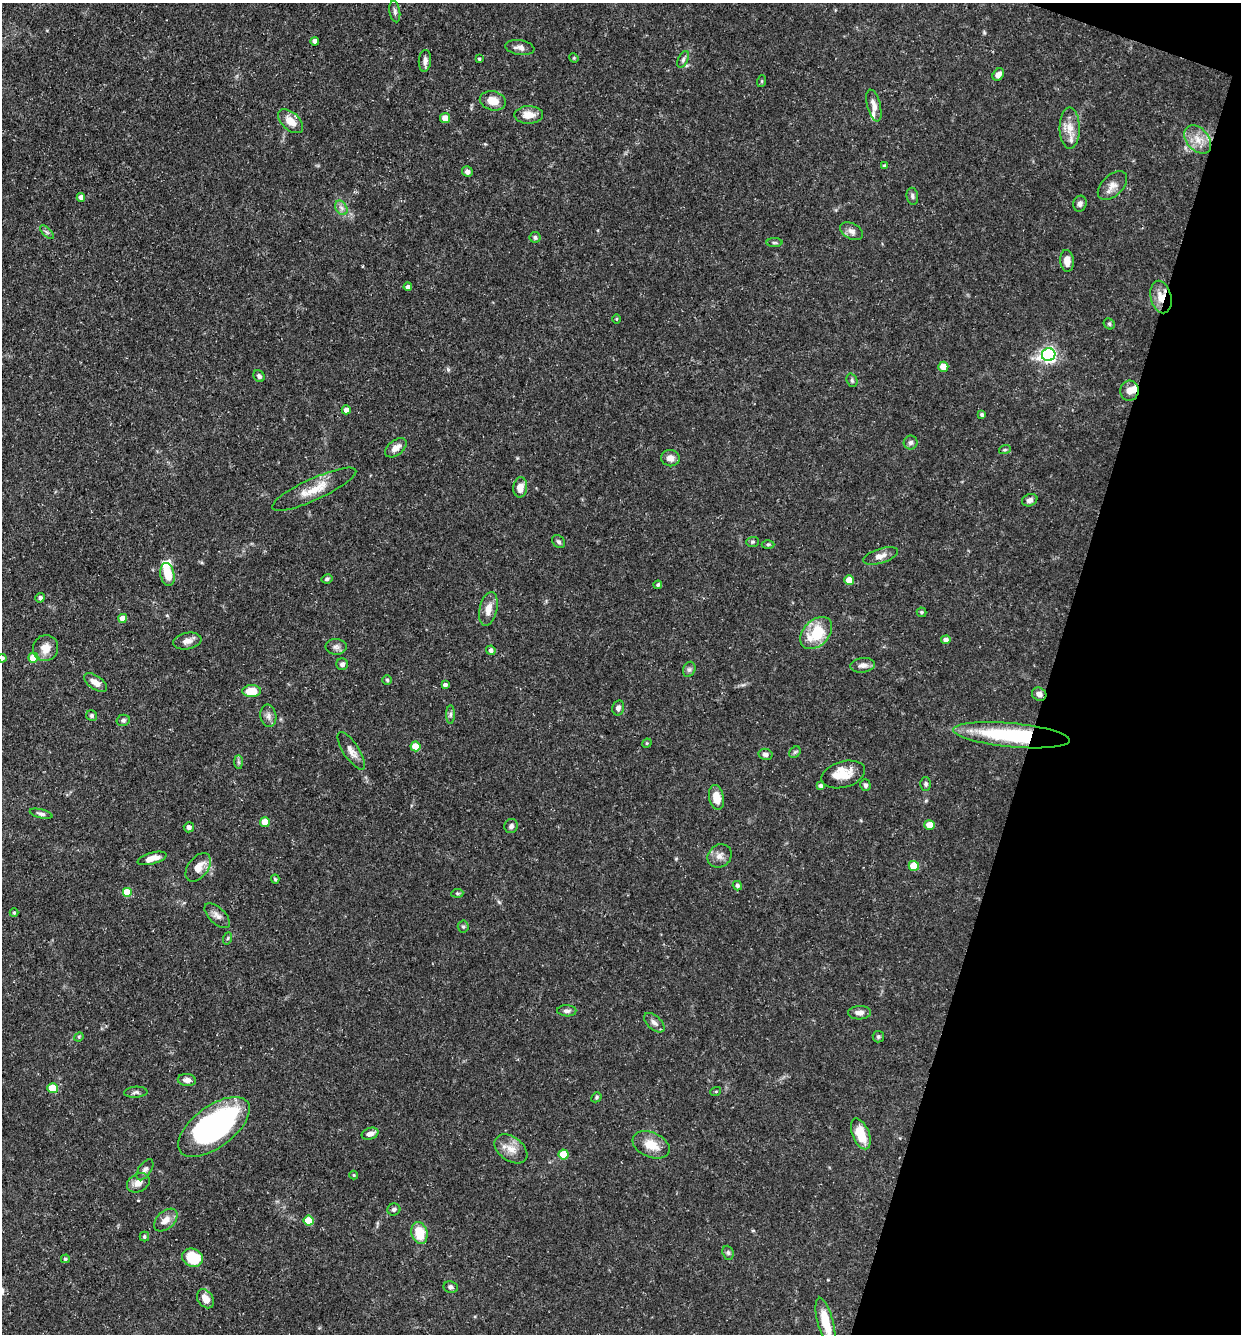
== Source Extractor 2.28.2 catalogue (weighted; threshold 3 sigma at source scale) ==
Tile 8 of 4 x 4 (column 4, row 2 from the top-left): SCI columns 3974-5212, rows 2663-3994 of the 5340 x 5325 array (HDU 1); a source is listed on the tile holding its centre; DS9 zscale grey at full resolution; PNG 1243 x 1336 px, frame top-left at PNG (2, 3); each listed source drawn as its Kron ellipse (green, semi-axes under 4 px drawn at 4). Shown black and unused: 16% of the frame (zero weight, under 3 of 5 exposures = <1% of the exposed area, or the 3 px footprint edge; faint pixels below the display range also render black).
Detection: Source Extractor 2.28.2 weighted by HDU 2 'WHT'; one run over the whole footprint, this tile lists its part. Background 0.0954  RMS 0.0044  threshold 0.0199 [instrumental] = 3 sigma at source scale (4.5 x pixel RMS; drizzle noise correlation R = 1.50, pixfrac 1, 0.05/0.05 arcsec/px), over >= 5 px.
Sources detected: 144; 6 inside a brighter listed object's ellipse — not listed separately; the other 138 listed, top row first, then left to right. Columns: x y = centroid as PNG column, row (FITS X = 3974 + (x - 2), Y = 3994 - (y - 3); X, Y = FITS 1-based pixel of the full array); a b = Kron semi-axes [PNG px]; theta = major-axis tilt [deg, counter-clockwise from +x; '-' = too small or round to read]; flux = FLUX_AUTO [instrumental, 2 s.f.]
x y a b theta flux
395 11 11 5 -81 1.2
315 41 4 4 - 1.7
520 48 15 7 -8 2.4
574 58 5 4 - 0.45
479 59 3 3 - 0.53
683 59 9 5 66 1.2
425 61 11 6 84 2
998 74 7 5 49 2.6
762 81 6 4 72 0.51
493 101 13 9 -14 5.6
874 106 16 6 -76 3
529 115 14 9 2 5
445 118 5 5 - 5
290 121 15 8 -42 6.2
1070 128 20 10 -89 5.6
1198 139 16 11 -50 6.2
884 166 4 3 - 0.6
467 172 5 5 - 1.4
1112 185 18 10 44 3.9
912 196 8 5 -81 1.1
81 197 4 4 - 2.2
1080 204 8 6 73 1.5
341 208 8 5 -59 1.6
852 231 12 7 -28 2.3
47 232 9 3 -45 0.84
535 237 5 5 - 0.99
774 242 8 4 -1 0.7
1067 261 11 7 -85 3.8
408 287 4 4 - 1.3
1161 297 16 10 -76 6.5
617 319 5 3 - 0.44
1109 324 6 5 - 0.7
1049 355 7 6 - 130
943 367 5 5 - 8.2
259 376 6 5 - 1
852 380 7 5 -69 0.83
1129 391 10 9 - 3.9
346 410 4 4 - 2
982 415 4 4 - 0.8
911 443 7 7 - 1.5
396 448 12 7 38 3.3
1005 449 6 4 20 0.61
670 458 9 8 - 2.9
520 487 10 7 85 4.6
314 489 46 10 25 10
1030 500 8 6 23 1.8
559 542 7 5 -45 1
752 542 6 5 - 0.79
768 544 6 4 0 0.68
881 556 18 7 17 3.5
167 575 12 7 -77 8.8
327 579 5 4 - 0.91
849 580 5 5 - 6.5
658 585 4 4 - 0.86
40 598 5 5 - 1
488 609 17 8 78 4.7
922 612 5 4 - 0.73
123 618 4 4 - 4.9
816 633 19 12 46 17
946 640 4 4 - 2.3
187 641 14 8 10 2.7
336 647 10 8 -5 1.8
45 648 13 12 - 5.1
491 650 5 4 - 1.4
2 658 4 4 - 1.1
33 658 5 5 - 8.7
342 664 6 6 - 1.5
863 665 12 7 7 2.5
689 669 8 6 69 1.1
387 680 5 4 - 0.67
95 683 13 7 -34 3.5
445 685 4 4 - 1.3
252 691 9 6 2 8.2
1039 694 7 6 - 2.4
618 708 7 6 - 1.5
450 714 9 4 89 0.98
92 716 6 5 - 0.8
268 716 11 8 -80 2.2
123 720 7 5 14 1.1
1011 735 58 12 -5 48
647 743 5 4 - 0.45
415 746 5 5 - 8.7
351 751 22 8 -56 3.6
795 752 6 5 - 0.69
765 754 7 5 -13 1.6
239 762 7 4 -89 0.77
843 774 22 13 16 7.4
926 784 6 5 - 1
865 785 6 5 - 1.3
820 786 4 4 - 1.3
716 797 12 7 -79 6.1
41 814 11 4 -14 1.3
265 822 5 4 - 7.3
929 825 5 5 - 5.6
511 826 7 6 - 1.4
189 827 5 5 - 1.5
720 856 12 11 - 3.2
152 858 15 5 16 4.3
914 866 5 5 - 12
198 867 16 10 52 5.5
275 879 4 4 - 0.59
737 886 5 4 - 1.1
127 892 5 5 - 15
457 893 6 4 5 0.66
14 913 4 4 - 0.51
217 916 16 8 -43 2.6
463 927 6 5 - 0.84
228 938 6 4 70 0.73
567 1011 9 5 -1 1.4
859 1013 11 6 2 2.9
654 1023 12 6 -42 2.2
79 1037 5 4 - 0.56
878 1037 6 6 - 0.77
187 1080 9 6 -5 2
52 1088 5 5 - 16
716 1091 5 3 - 0.44
136 1092 11 5 4 1.3
596 1097 5 4 - 0.66
214 1127 42 20 37 110
370 1134 8 5 17 2.5
861 1134 16 8 -68 9.6
651 1145 19 12 -23 8.2
511 1149 18 12 -36 5.6
563 1154 5 5 - 11
145 1170 12 6 56 1.6
354 1175 4 4 - 0.49
138 1183 12 9 29 3.7
394 1209 6 6 - 1.1
166 1220 14 8 44 4.2
309 1221 5 5 - 14
419 1233 11 8 -75 11
144 1237 5 5 - 0.73
728 1253 7 5 -69 0.99
192 1258 11 9 -22 13
65 1259 4 4 - 0.74
451 1287 7 6 - 1.3
205 1299 10 7 -55 4.4
825 1322 24 7 -75 10
Overlapping masked pixels (flux is a lower limit): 3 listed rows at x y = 1161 297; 1039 694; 1011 735
Isophote crosses this tile's border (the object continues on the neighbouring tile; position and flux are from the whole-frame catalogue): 1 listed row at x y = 2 658